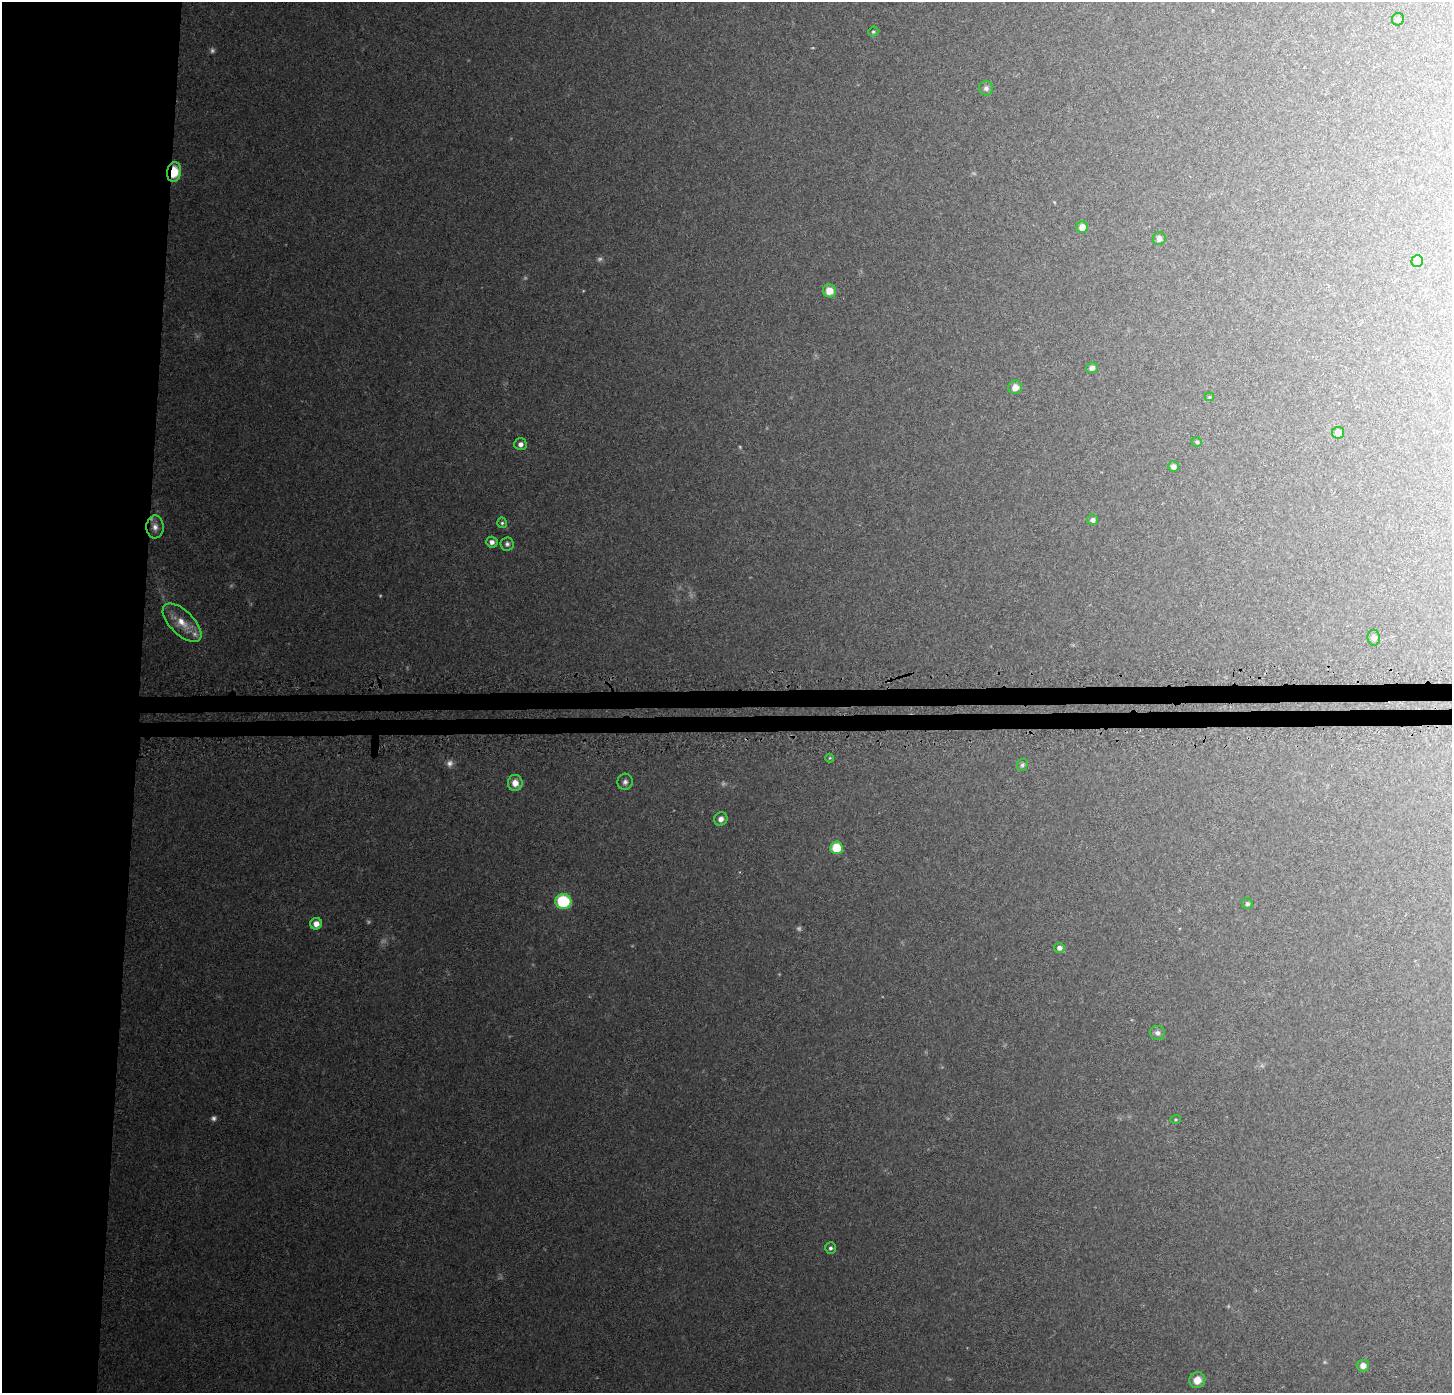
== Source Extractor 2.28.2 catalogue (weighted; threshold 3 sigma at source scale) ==
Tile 4 of 3 x 3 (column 1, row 2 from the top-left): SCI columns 1-1450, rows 1630-3020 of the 4359 x 4647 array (HDU 1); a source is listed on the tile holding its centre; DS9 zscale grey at full resolution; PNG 1454 x 1395 px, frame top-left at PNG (2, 2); each listed source drawn as its Kron ellipse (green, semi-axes under 4 px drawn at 4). Shown black and unused: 12% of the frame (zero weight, under 3 of 5 exposures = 2% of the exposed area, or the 3 px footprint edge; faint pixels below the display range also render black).
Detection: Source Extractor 2.28.2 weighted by HDU 2 'WHT'; one run over the whole footprint, this tile lists its part. Background 0.0273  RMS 0.0037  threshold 0.0165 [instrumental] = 3 sigma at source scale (4.5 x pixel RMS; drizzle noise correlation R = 1.50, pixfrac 1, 0.0396/0.0396 arcsec/px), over >= 5 px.
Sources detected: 48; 11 too faint to see at this stretch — neither listed nor drawn; the other 37 listed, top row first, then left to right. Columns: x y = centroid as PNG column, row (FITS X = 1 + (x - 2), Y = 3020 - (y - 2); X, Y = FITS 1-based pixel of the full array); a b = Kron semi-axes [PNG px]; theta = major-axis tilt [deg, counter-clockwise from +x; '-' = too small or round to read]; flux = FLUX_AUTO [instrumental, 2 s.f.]
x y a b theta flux
1398 19 6 6 - 0.74
873 32 5 5 - 0.6
986 88 7 7 - 1.2
174 172 10 7 81 9.6
1082 227 6 5 - 3.8
1159 238 6 6 - 1.7
1417 261 6 6 - 5.4
829 291 7 6 - 4.8
1092 368 6 5 - 1.7
1015 387 7 6 - 3.2
1209 397 5 4 - 0.42
1338 433 6 6 - 2.7
1197 442 5 5 - 0.6
520 444 6 6 - 1.5
1173 466 5 5 - 1.8
1093 520 5 5 - 1.3
502 523 5 4 - 0.65
155 527 11 8 -88 2.4
492 542 6 5 - 1.6
507 544 6 6 - 1
182 623 24 12 -45 7
1374 638 8 6 -79 1.1
830 758 4 4 - 0.35
1022 765 6 5 - 0.75
625 782 8 7 - 1.3
515 783 8 7 - 3.7
721 819 7 6 - 1.8
836 848 6 6 - 11
563 901 8 7 - 23
1247 904 5 5 - 0.82
316 924 6 5 - 3
1059 948 5 5 - 1.7
1157 1033 7 6 - 1.4
1175 1119 5 4 - 0.41
830 1248 6 5 - 1
1363 1366 6 6 - 2.8
1197 1380 8 7 - 3.8
Overlapping masked pixels (flux is a lower limit): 1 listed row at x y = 174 172